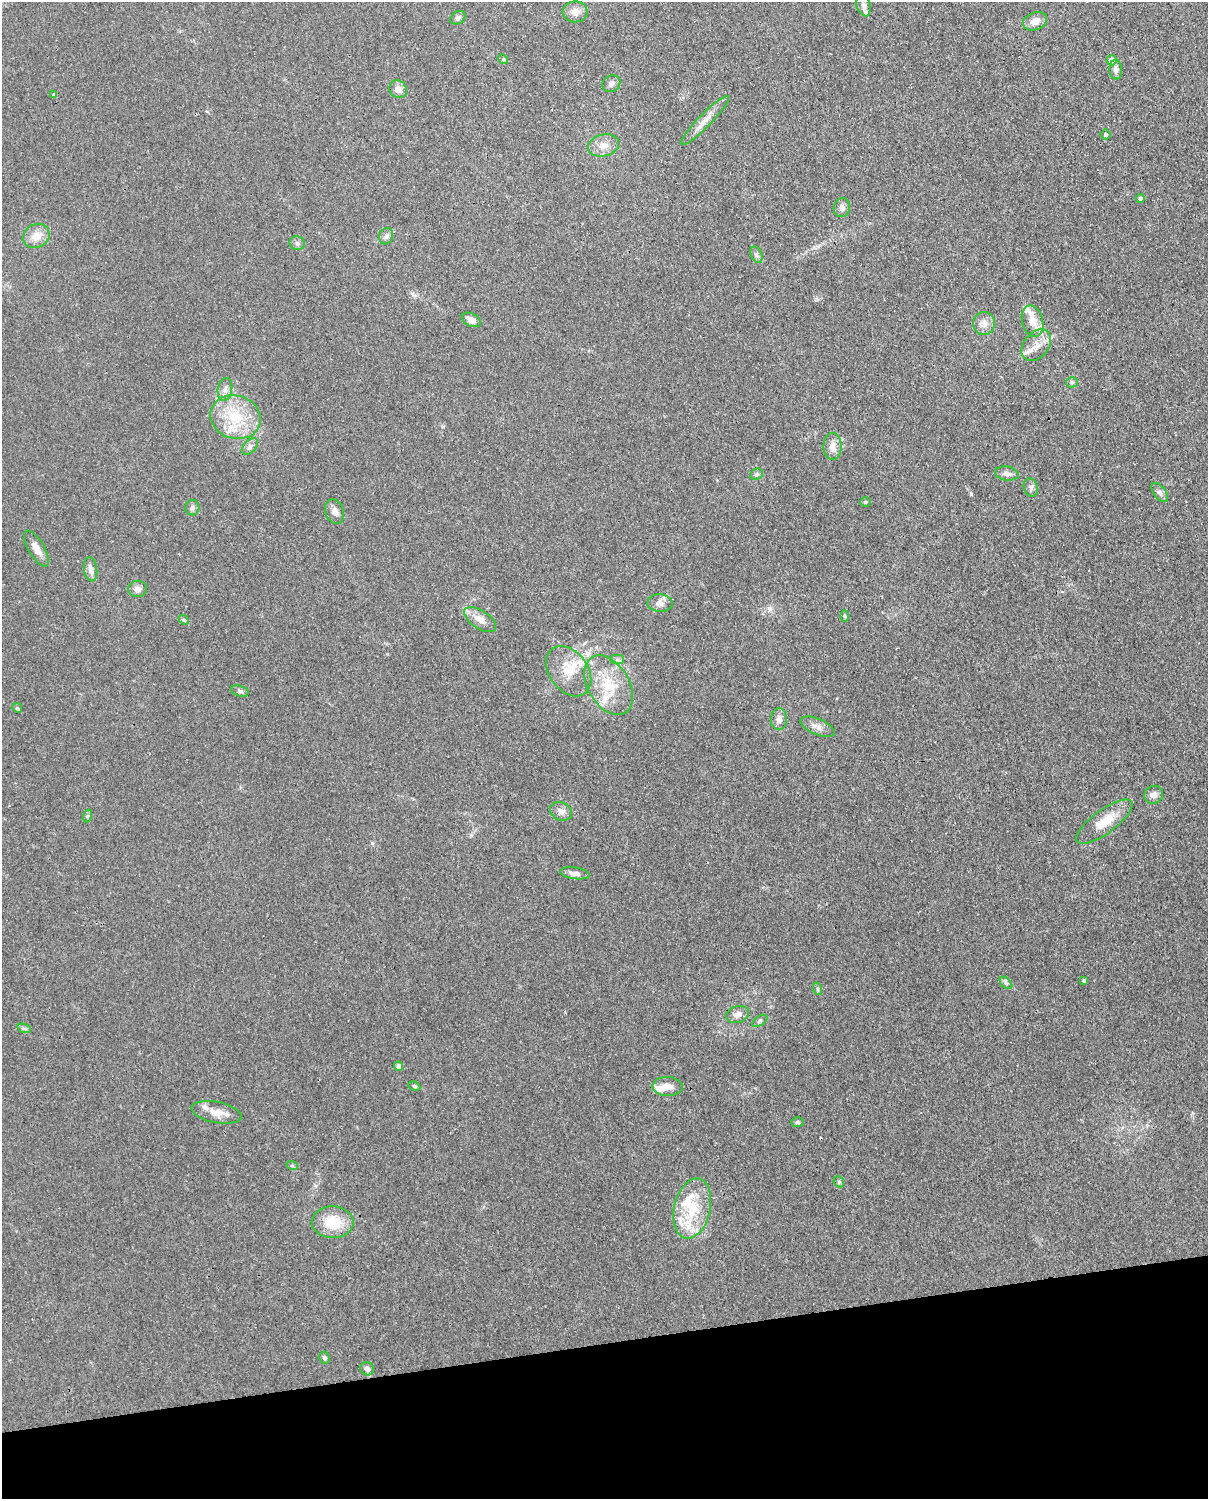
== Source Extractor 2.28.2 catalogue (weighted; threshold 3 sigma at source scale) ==
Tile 10 of 4 x 3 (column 2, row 3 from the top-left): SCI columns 1298-2503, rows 155-1651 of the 5004 x 4912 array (HDU 1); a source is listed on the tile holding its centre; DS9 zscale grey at full resolution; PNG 1210 x 1501 px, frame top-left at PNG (2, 2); each listed source drawn as its Kron ellipse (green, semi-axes under 4 px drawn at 4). Shown black and unused: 10% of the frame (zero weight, under 3 of 4 exposures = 7% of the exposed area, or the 3 px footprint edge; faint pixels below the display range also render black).
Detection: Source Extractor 2.28.2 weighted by HDU 2 'WHT'; one run over the whole footprint, this tile lists its part. Background 0.0294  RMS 0.0028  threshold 0.0124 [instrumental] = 3 sigma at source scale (4.5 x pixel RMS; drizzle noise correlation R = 1.50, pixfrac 1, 0.05/0.05 arcsec/px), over >= 5 px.
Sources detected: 81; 1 inside a brighter object's white glare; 1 cosmic-ray / hot-pixel residue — neither listed nor drawn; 8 inside a brighter listed object's ellipse — not listed separately; the other 71 listed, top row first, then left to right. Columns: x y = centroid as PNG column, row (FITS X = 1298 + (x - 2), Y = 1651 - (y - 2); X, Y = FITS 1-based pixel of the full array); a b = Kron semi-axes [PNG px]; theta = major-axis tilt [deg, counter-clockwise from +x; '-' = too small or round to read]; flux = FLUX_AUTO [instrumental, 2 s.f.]
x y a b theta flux
864 5 11 6 -76 1.3
575 12 12 10 -2 2.2
458 18 8 6 34 0.82
1035 21 12 9 20 2.6
503 59 5 4 - 0.35
1112 60 5 5 - 3
1116 70 10 6 -88 1.2
611 84 9 8 - 1.2
398 89 9 8 - 2.1
54 95 4 3 - 0.54
705 120 34 6 46 3.2
1106 135 5 5 - 0.65
604 145 16 11 13 3
1140 198 4 4 - 1
842 208 9 8 - 1.3
36 236 14 11 29 3.5
386 236 8 6 74 1
297 243 8 7 - 0.85
756 255 9 5 -68 0.66
471 320 10 6 -25 2.1
1032 321 16 10 -75 3.7
984 323 11 11 - 2.3
1036 345 18 12 51 3.6
1072 382 6 5 - 0.52
225 389 11 7 80 1.5
235 417 25 21 -18 12
250 446 9 6 46 1.1
832 446 13 9 90 2.1
756 474 6 5 - 0.59
1007 474 12 7 -9 1.4
1031 487 9 7 -72 0.94
1160 493 11 6 -52 1.1
865 502 5 5 - 0.39
192 508 7 7 - 0.82
335 512 13 9 -73 1.6
36 549 20 8 -59 2.9
91 569 12 6 -81 1.7
138 589 9 8 - 1.3
660 603 12 8 -3 1.6
844 616 6 4 -89 0.33
184 620 6 4 -42 0.37
480 620 18 9 -33 3
617 659 7 4 0 0.61
569 671 28 19 -54 7.4
609 685 32 20 -59 11
240 691 9 5 -15 0.66
17 708 5 4 - 0.41
779 719 11 8 90 1.7
818 727 18 8 -24 1.9
1154 795 10 8 33 1.5
561 811 11 9 -25 1.7
87 816 6 4 71 0.48
1104 822 34 11 36 6.7
575 873 15 5 -8 1.5
1084 981 4 3 - 0.8
1006 983 7 4 -44 0.6
818 989 6 4 -71 0.41
738 1014 12 8 16 2
760 1021 8 4 32 0.52
24 1028 7 4 -19 0.55
399 1066 5 4 - 1.7
414 1086 6 4 -27 0.41
667 1087 15 9 -1 2.8
217 1112 25 10 -11 3.6
797 1122 6 4 -4 0.56
292 1165 6 4 -19 0.33
839 1182 6 4 -47 0.43
692 1209 30 18 77 12
333 1222 21 16 -2 9
324 1358 6 5 - 0.88
367 1369 7 6 - 1.1
Unlisted compact peaks at least as high as the median listed source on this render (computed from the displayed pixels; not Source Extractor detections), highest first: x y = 971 494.